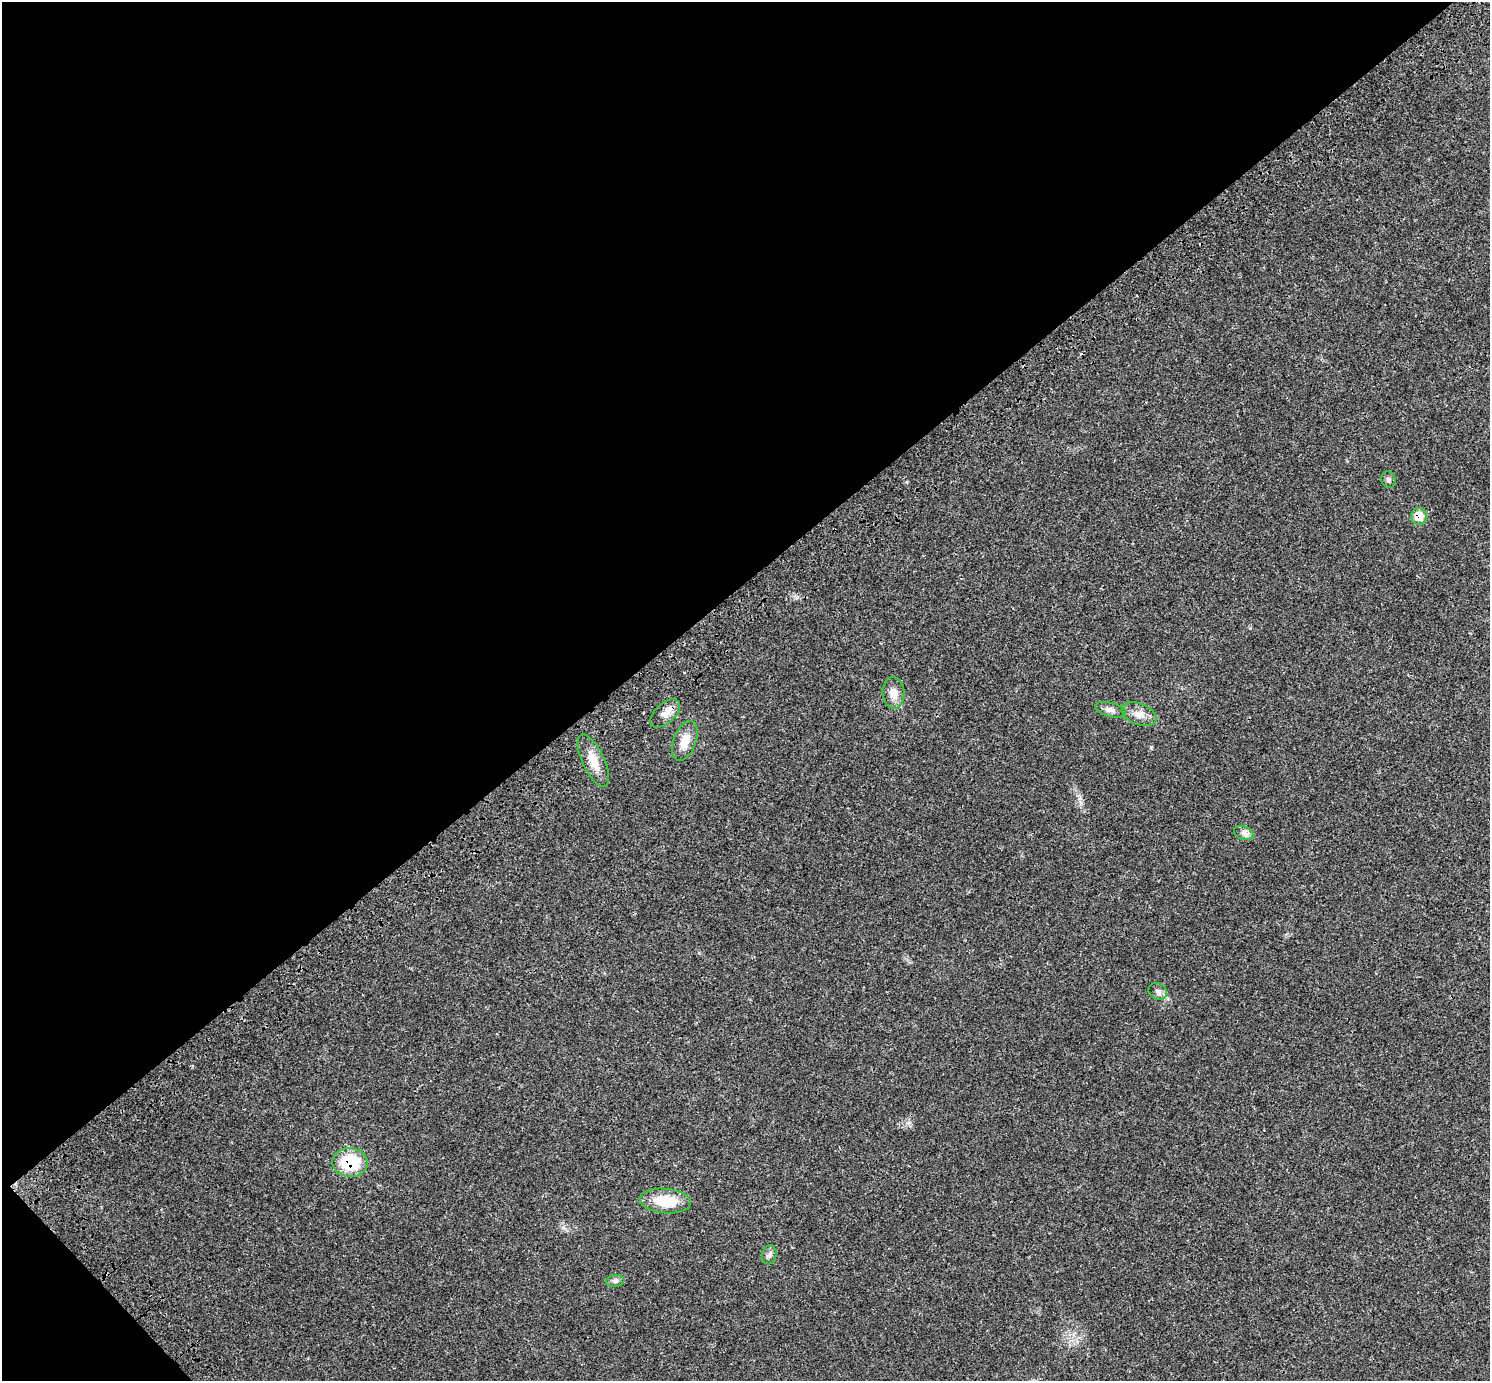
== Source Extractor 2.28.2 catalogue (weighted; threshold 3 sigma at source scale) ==
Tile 5 of 4 x 4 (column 1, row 2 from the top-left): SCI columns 131-1618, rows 3065-4443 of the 6217 x 6189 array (HDU 1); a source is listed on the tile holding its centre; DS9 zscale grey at full resolution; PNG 1492 x 1383 px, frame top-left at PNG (2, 2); each listed source drawn as its Kron ellipse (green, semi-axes under 4 px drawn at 4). Shown black and unused: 43% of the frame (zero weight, under 3 of 4 exposures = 9% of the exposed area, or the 3 px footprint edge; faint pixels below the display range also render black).
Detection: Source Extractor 2.28.2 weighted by HDU 2 'WHT'; one run over the whole footprint, this tile lists its part. Background 0.0414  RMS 0.0038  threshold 0.017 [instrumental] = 3 sigma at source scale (4.5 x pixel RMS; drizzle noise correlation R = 1.50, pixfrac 1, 0.0396/0.0396 arcsec/px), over >= 5 px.
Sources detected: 15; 1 cosmic-ray / hot-pixel residue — neither listed nor drawn; the other 14 listed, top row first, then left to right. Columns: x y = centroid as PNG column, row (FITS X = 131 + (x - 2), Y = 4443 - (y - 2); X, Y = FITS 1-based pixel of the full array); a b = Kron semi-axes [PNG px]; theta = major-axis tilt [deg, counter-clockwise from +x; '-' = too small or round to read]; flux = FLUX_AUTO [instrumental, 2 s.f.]
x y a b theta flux
1388 480 8 7 - 0.94
1419 516 8 7 - 7.5
893 693 16 11 -85 3.4
1110 710 16 7 -13 1.8
665 713 18 10 43 3.1
1139 714 18 10 -21 3.7
685 741 21 11 69 5.2
593 761 29 11 -65 6.2
1244 833 10 6 -19 1.4
1158 992 10 8 -34 1.5
350 1162 18 14 -2 18
665 1201 26 12 -5 11
769 1255 9 7 78 1.2
615 1281 9 6 9 1.1
Overlapping masked pixels (flux is a lower limit): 3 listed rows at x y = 1419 516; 665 713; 350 1162
Unlisted compact peaks at least as high as the median listed source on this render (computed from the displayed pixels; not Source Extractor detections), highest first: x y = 1151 747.